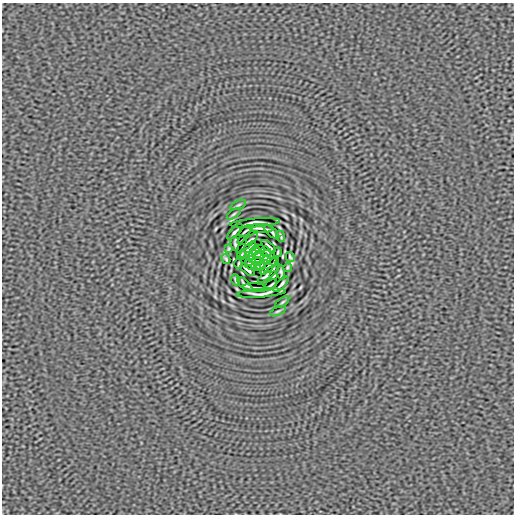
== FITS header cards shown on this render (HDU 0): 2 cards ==
NAXIS1  =                  512
NAXIS2  =                  512

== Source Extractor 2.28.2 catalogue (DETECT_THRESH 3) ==
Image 512 x 512 px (HDU 0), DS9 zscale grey, 1 PNG px = 1 image px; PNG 516 x 516 px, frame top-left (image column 1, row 512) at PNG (2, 3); each listed source drawn as its Kron ellipse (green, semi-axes under 4 px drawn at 4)
Background 4.47e-06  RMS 2.5e-04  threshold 7.37e-04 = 3 sigma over >= 5 px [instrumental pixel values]
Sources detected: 46; all 46 listed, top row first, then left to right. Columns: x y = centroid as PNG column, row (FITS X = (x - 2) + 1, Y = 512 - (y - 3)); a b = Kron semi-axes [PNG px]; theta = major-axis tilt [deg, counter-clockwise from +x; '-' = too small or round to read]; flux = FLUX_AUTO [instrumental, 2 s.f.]
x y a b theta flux
238 205 8 3 24 0.024
234 214 8 3 34 0.022
255 223 25 4 4 0.0036
261 228 12 2 -4 0.052
246 231 7 2 37 0.026
271 231 10 3 -42 0.027
235 232 10 2 45 0.039
281 236 6 2 -68 0.024
242 240 3 2 - 0.013
235 243 7 2 -84 0.034
247 243 14 2 41 0.051
268 246 8 3 -39 0.042
228 249 4 2 - 0.018
260 249 4 2 - 0.022
248 250 10 3 47 0.024
255 250 5 2 - 0.026
266 251 6 3 -45 0.044
278 252 4 2 - 0.018
241 255 5 2 - 0.023
259 255 5 2 - 0.028
249 256 4 3 - 0.034
264 257 4 2 - 0.012
290 257 5 3 - 0.023
226 259 5 3 - 0.023
252 259 4 2 - 0.014
267 260 5 3 - 0.03
257 261 5 2 - 0.028
275 261 5 2 - 0.023
238 264 4 2 - 0.018
250 265 6 3 -45 0.044
261 266 5 2 - 0.026
268 266 10 3 47 0.024
256 267 4 2 - 0.022
288 267 4 2 - 0.021
248 270 8 3 -39 0.042
269 273 14 2 41 0.055
281 273 7 3 -84 0.032
274 276 3 2 - 0.013
235 280 6 2 -68 0.024
281 284 10 2 45 0.039
245 285 10 3 -44 0.026
270 285 7 2 37 0.026
255 288 12 2 -4 0.052
261 293 25 4 4 0.0012
282 302 8 3 34 0.021
278 311 8 3 24 0.024